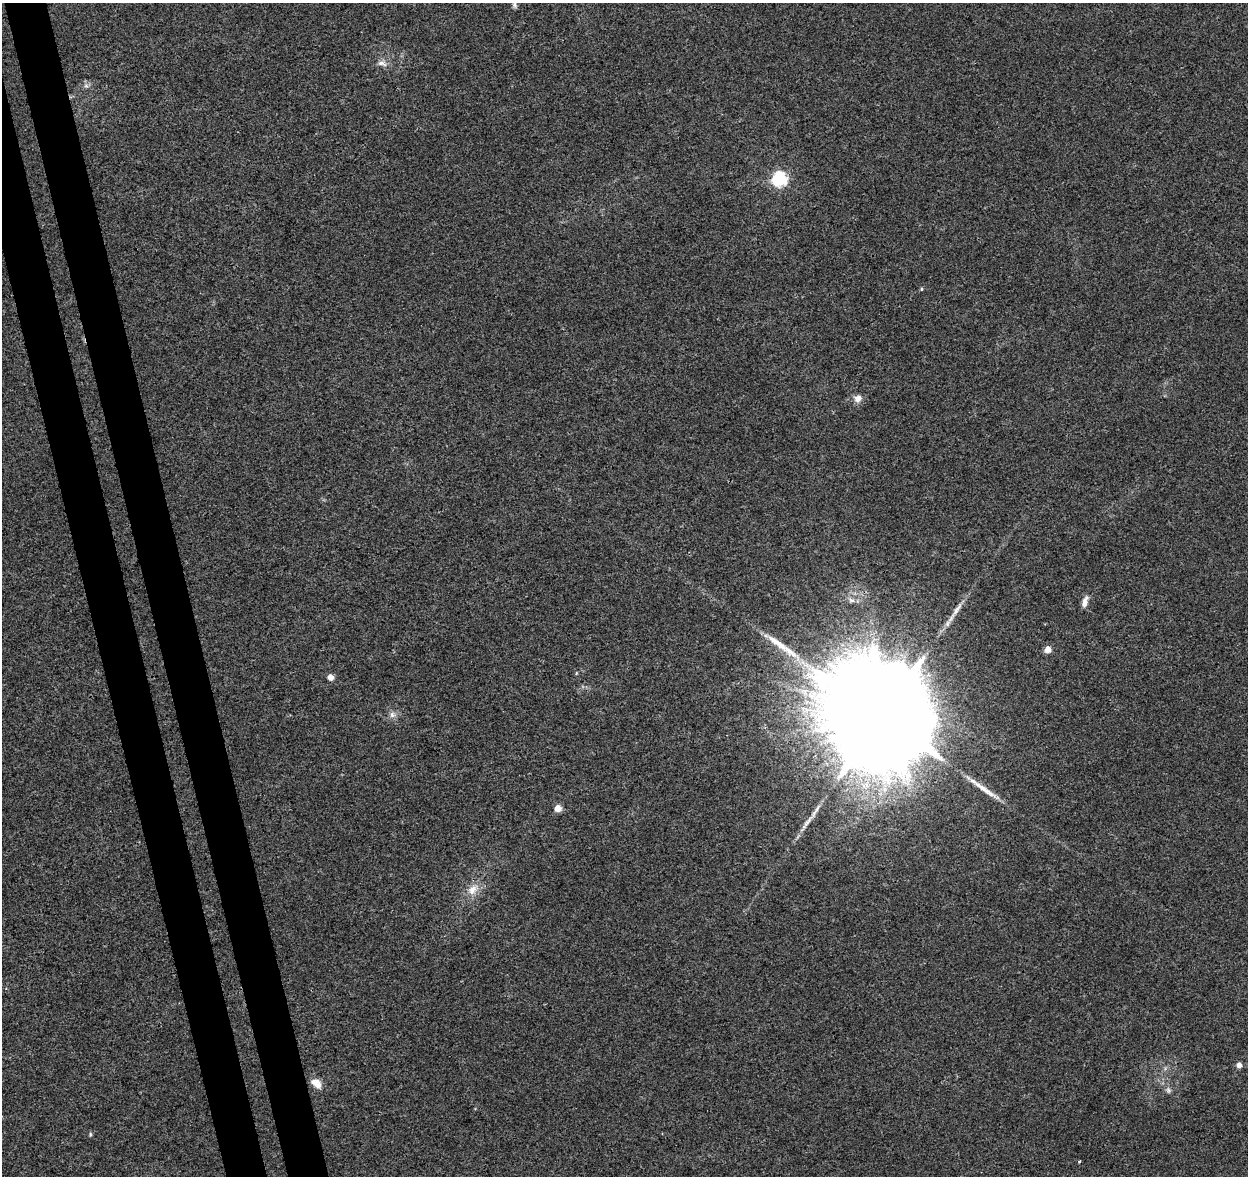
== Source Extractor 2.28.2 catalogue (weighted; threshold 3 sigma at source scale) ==
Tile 11 of 4 x 4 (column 3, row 3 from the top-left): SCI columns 2552-3797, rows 1272-2445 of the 5100 x 4843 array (HDU 1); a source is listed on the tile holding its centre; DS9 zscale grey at full resolution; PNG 1250 x 1178 px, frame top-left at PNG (2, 3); no overlay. Shown black and unused: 6% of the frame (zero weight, under 3 of 4 exposures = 5% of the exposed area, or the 3 px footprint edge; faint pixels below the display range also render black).
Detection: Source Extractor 2.28.2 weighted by HDU 2 'WHT'; one run over the whole footprint, this tile lists its part. Background 0.0053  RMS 0.0027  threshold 0.012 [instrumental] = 3 sigma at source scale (4.5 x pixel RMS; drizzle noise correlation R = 1.50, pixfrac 1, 0.0396/0.0396 arcsec/px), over >= 5 px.
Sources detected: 24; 1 cosmic-ray / hot-pixel residue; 2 long thin detections or spike segments (spike, bleed or trail) — not listed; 1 inside a brighter listed object's ellipse — not listed separately; the other 20 listed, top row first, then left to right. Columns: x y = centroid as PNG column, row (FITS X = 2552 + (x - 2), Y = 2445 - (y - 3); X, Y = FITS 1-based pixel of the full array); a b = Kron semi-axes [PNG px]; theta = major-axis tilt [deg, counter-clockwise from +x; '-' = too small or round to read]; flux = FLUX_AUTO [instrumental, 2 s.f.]
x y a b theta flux
515 5 9 6 -66 0.73
382 63 15 6 -14 1.4
86 86 7 4 -1 0.6
779 179 6 6 - 58
921 289 5 3 - 0.28
858 398 11 9 45 1.7
851 600 10 6 -18 1
1085 602 15 6 71 1.7
951 618 20 5 60 2.2
1048 649 5 4 - 3.8
789 651 46 9 -37 7.4
331 677 5 4 - 2.6
392 715 9 6 -84 0.99
881 716 34 26 2 16000
558 808 5 5 - 4.6
473 889 18 11 47 3.3
1239 1065 5 4 - 2.1
316 1083 14 9 -40 2.8
1168 1090 9 7 -78 0.8
90 1134 7 3 83 0.33